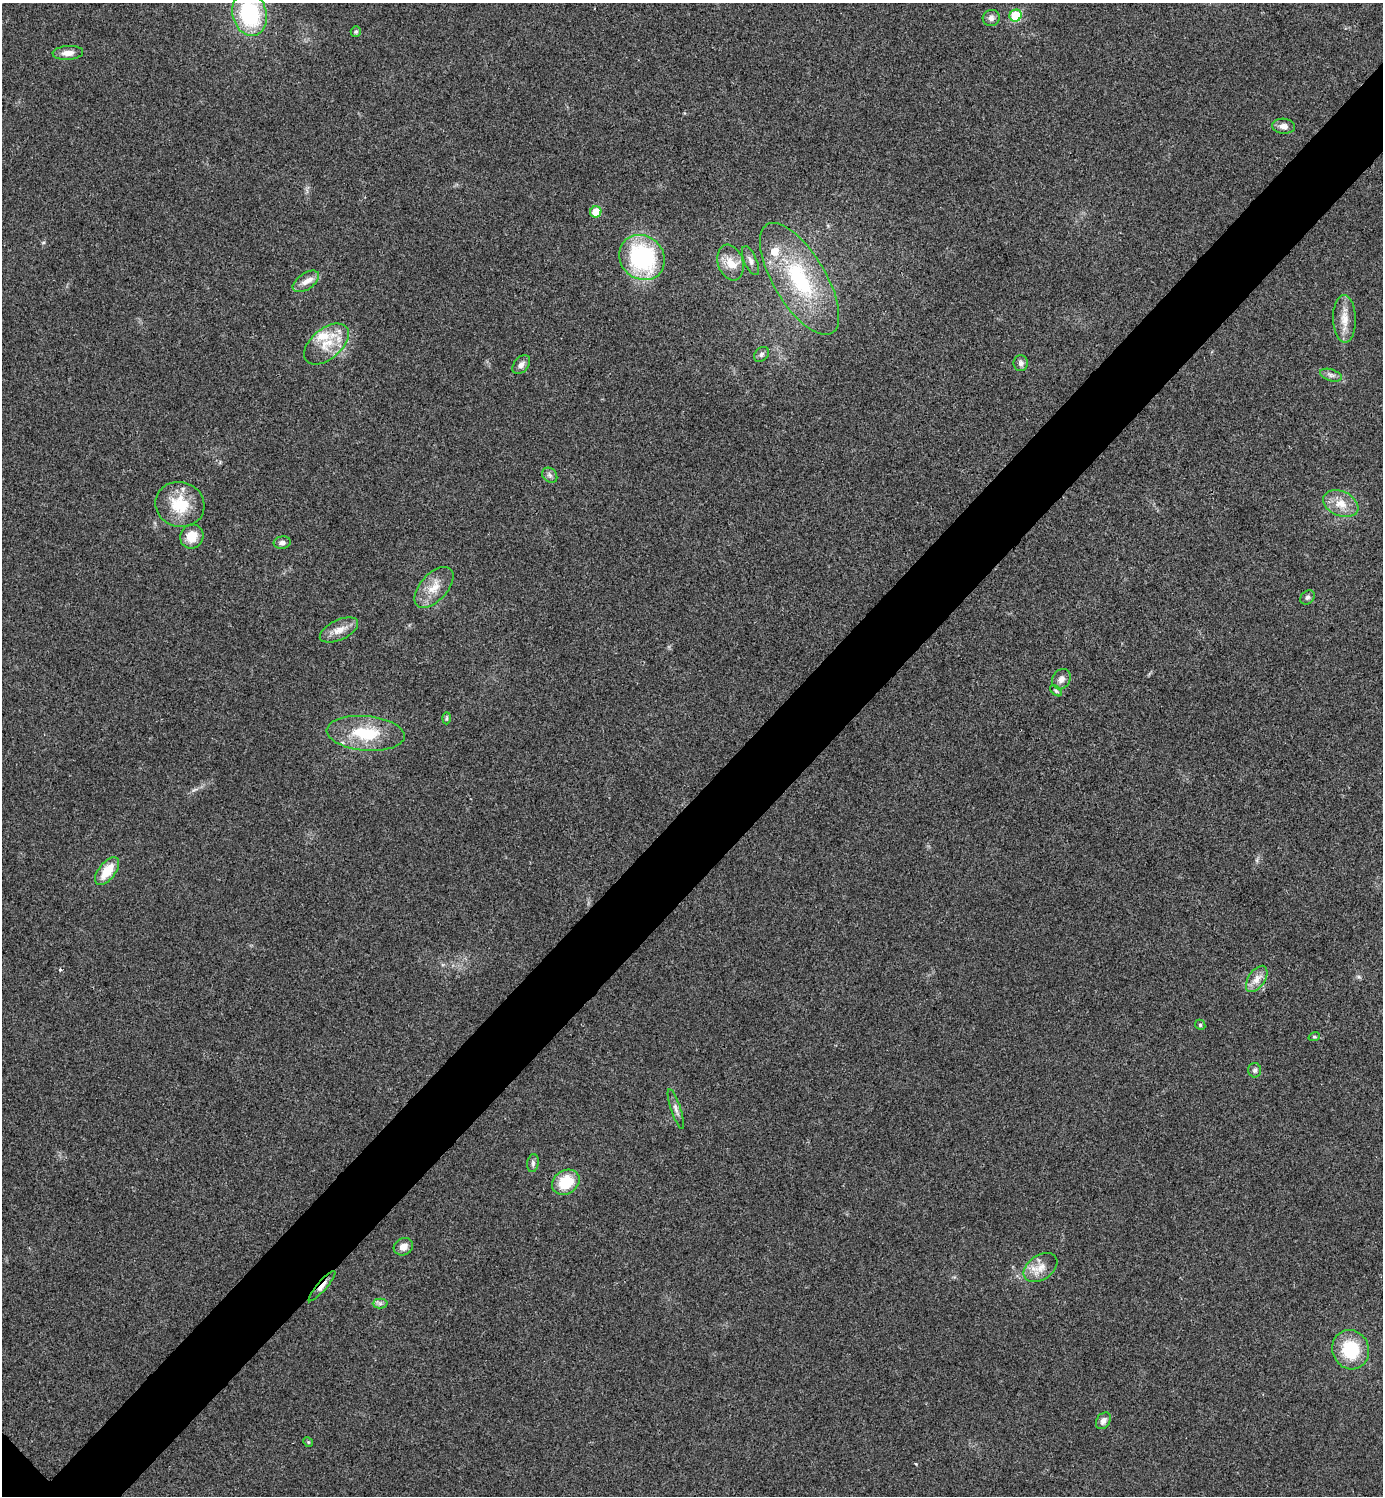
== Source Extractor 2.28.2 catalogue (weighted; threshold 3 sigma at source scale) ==
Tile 10 of 4 x 4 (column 2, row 3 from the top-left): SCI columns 1541-2921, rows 1501-2994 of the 5985 x 5985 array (HDU 1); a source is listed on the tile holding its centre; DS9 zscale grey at full resolution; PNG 1385 x 1498 px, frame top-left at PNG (2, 3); each listed source drawn as its Kron ellipse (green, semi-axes under 4 px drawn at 4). Shown black and unused: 6% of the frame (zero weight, under 3 of 4 exposures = <1% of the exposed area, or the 3 px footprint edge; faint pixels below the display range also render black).
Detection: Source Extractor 2.28.2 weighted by HDU 2 'WHT'; one run over the whole footprint, this tile lists its part. Background 0.0204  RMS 0.004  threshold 0.0181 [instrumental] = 3 sigma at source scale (4.5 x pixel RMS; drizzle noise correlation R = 1.50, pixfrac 1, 0.05/0.05 arcsec/px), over >= 5 px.
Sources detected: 48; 1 cosmic-ray / hot-pixel residue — neither listed nor drawn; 2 inside a brighter listed object's ellipse — not listed separately; the other 45 listed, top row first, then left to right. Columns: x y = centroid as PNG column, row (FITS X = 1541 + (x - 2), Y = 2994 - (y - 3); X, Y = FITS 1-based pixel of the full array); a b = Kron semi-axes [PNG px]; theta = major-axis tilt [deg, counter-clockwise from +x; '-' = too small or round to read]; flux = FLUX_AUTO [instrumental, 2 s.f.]
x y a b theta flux
250 14 22 17 -75 36
1016 16 6 5 - 16
991 18 8 8 - 1.6
356 32 5 5 - 0.81
68 53 15 7 4 3.2
1283 126 11 7 -4 2.2
596 212 6 5 - 7.1
642 257 24 21 -42 51
750 261 15 6 -66 1.9
730 263 18 12 -72 5.6
799 279 63 26 -59 40
306 281 15 8 35 3.2
1344 319 24 11 -88 5.8
326 344 26 15 40 10
761 354 8 6 48 1.2
1021 363 8 7 - 1.5
521 365 11 7 52 1.9
1331 375 11 5 -18 1.5
550 475 8 6 -46 1.2
1341 504 18 12 -24 6.4
180 505 25 22 -17 14
192 536 12 11 - 6.5
282 543 8 6 7 1.4
434 587 25 13 48 7.1
1307 597 8 6 43 1.1
339 630 21 10 25 4.4
1061 679 11 8 55 2.3
1056 691 7 4 -41 0.66
447 718 6 4 88 0.63
366 733 39 17 -5 18
107 871 16 8 52 8.8
1257 979 15 8 56 3.5
1200 1025 5 4 - 0.57
1314 1037 6 3 18 0.51
1255 1070 7 6 - 1
676 1109 21 5 -72 2
533 1163 9 5 81 1.1
566 1182 14 11 34 12
403 1247 10 8 27 3.1
1041 1267 19 12 34 5.2
322 1286 19 4 49 2.5
380 1303 7 5 0 1
1351 1350 20 18 -67 18
1103 1421 9 6 55 1.8
308 1442 5 4 - 0.47
Overlapping masked pixels (flux is a lower limit): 1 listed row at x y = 322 1286
Isophote crosses this tile's border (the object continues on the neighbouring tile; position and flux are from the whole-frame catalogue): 1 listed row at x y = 250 14